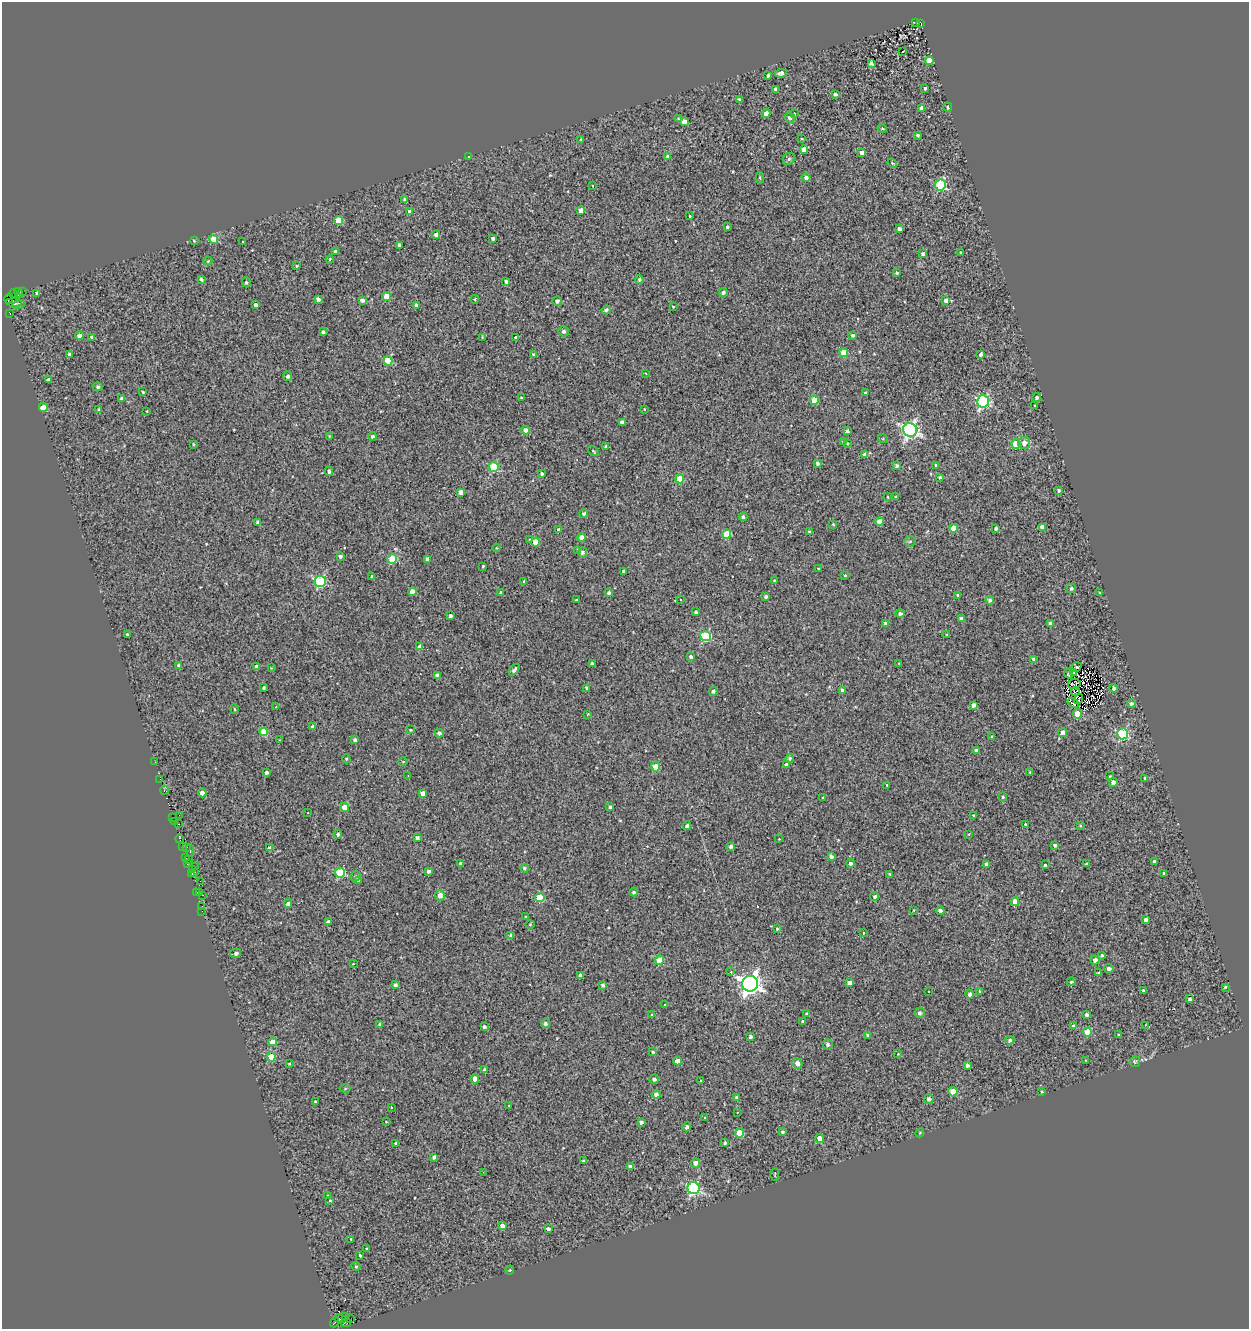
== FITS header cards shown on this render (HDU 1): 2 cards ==
NAXIS1  =                 1247
NAXIS2  =                 1327

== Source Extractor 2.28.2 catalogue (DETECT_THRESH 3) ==
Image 1247 x 1327 px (HDU 1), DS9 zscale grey, 1 PNG px = 1 image px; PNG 1251 x 1331 px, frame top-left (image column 1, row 1327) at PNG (2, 2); each listed source drawn as its Kron ellipse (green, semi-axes under 4 px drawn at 4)
Background 0.134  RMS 1.4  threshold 4.09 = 3 sigma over >= 5 px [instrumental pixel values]
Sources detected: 391; all 391 listed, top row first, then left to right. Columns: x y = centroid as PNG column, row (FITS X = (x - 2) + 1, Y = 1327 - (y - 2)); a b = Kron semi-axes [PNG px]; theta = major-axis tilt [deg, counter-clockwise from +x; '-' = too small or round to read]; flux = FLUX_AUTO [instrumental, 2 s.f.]
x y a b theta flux
915 23 4 3 - 300
921 23 4 3 - 920
902 52 3 2 - 78
929 61 4 4 - 860
871 63 4 4 - 280
781 73 6 4 6 330
768 75 3 3 - 190
925 88 3 3 - 1700
776 89 4 3 - 290
835 94 3 3 - 240
739 99 3 3 - 110
948 107 4 3 - 180
922 108 4 4 - 640
766 113 4 4 - 490
794 113 3 3 - 440
790 118 5 5 - 230
678 119 4 3 - 100
684 122 4 4 - 750
882 128 5 3 - 75
917 135 3 3 - 190
802 139 4 2 - 70
581 140 3 3 - 93
804 149 4 4 - 970
862 153 4 4 - 570
667 156 4 3 - 140
469 157 3 3 - 170
789 159 6 5 - 180
892 163 5 4 - 100
806 177 4 4 - 260
760 178 6 3 83 100
940 185 5 5 - 7200
593 186 3 3 - 170
404 199 3 3 - 140
581 210 4 4 - 860
410 212 4 4 - 710
690 216 3 3 - 230
339 220 4 4 - 2200
727 227 3 3 - 150
899 229 4 4 - 360
436 235 4 4 - 310
493 238 3 3 - 260
213 239 4 4 - 2000
194 241 3 3 - 90
243 242 3 3 - 200
399 245 4 3 - 240
335 252 4 4 - 330
960 252 3 2 - 79
923 254 4 3 - 240
330 259 4 4 - 100
208 261 4 4 - 92
296 266 4 2 - 68
897 273 3 3 - 140
201 279 4 3 - 190
639 279 4 4 - 180
506 281 4 3 - 250
246 282 5 4 - 110
22 291 3 2 - 86
723 292 4 4 - 200
19 293 5 3 - 330
37 293 4 3 - 230
14 294 4 3 - 1600
387 296 4 4 - 1700
9 299 5 2 - 140
318 299 4 4 - 310
475 299 4 3 - 69
362 300 4 4 - 250
946 300 4 4 - 370
557 301 5 4 - 260
14 303 8 3 -5 470
19 305 7 3 12 360
256 305 4 3 - 320
416 306 4 3 - 330
673 306 3 2 - 67
606 310 4 4 - 210
10 313 4 3 - 830
564 331 5 5 - 280
323 332 3 3 - 190
853 335 4 3 - 210
79 336 4 4 - 600
92 337 4 3 - 240
482 337 3 2 - 67
515 337 3 3 - 160
844 352 4 4 - 1800
69 354 4 3 - 230
534 354 4 4 - 170
981 354 4 3 - 230
388 361 4 4 - 2900
646 374 3 3 - 66
288 376 5 4 - 230
49 380 4 4 - 380
98 387 4 4 - 200
143 392 3 3 - 120
865 393 2 2 - 73
1037 397 4 4 - 220
121 398 4 4 - 140
521 398 3 2 - 93
814 400 4 4 - 1700
983 401 6 6 - 13000
1035 405 3 2 - 150
43 407 4 4 - 1100
644 409 3 2 - 48
99 410 4 3 - 100
147 411 2 2 - 73
622 422 4 4 - 460
525 430 4 4 - 480
910 430 7 6 - 24000
847 431 3 3 - 160
329 436 3 3 - 63
373 436 4 4 - 280
883 439 5 3 - 82
843 441 3 3 - 86
847 443 3 3 - 80
1024 443 6 6 - 570
193 444 3 3 - 89
1016 444 5 4 - 3400
606 447 4 4 - 190
593 451 5 3 - 94
865 455 4 3 - 440
817 463 3 3 - 200
897 466 4 4 - 220
936 466 4 3 - 170
494 467 5 5 - 5100
329 471 4 4 - 240
542 473 3 3 - 180
940 477 4 3 - 130
680 479 4 4 - 2600
1059 490 3 3 - 170
461 492 4 4 - 530
887 497 4 2 - 71
896 497 3 3 - 110
584 514 4 4 - 200
743 517 4 4 - 220
258 522 4 3 - 260
880 522 4 4 - 1300
833 524 4 3 - 90
1042 527 4 4 - 790
954 528 4 4 - 1600
996 528 3 3 - 260
558 529 3 3 - 190
810 532 4 4 - 190
727 534 4 4 - 2200
581 537 4 4 - 510
529 539 3 3 - 160
910 541 5 5 - 160
536 542 4 4 - 1700
496 548 4 3 - 77
578 550 4 3 - 110
582 552 5 4 - 250
340 556 3 3 - 220
392 559 5 4 - 3800
427 559 4 3 - 410
483 566 3 3 - 110
818 568 3 2 - 72
624 571 4 3 - 250
845 575 3 3 - 85
372 576 4 3 - 1200
524 581 3 3 - 190
775 581 4 3 - 180
320 582 5 5 - 7400
1071 588 4 4 - 210
412 592 4 4 - 1100
501 592 3 3 - 100
609 593 4 3 - 230
1100 593 3 3 - 100
958 595 3 3 - 160
766 597 3 3 - 180
680 599 3 3 - 190
576 600 3 2 - 180
990 600 4 4 - 250
696 612 3 3 - 180
900 613 5 4 - 210
450 616 3 3 - 240
961 618 3 3 - 240
886 624 4 4 - 540
1050 624 4 4 - 250
128 635 4 3 - 220
947 635 3 2 - 72
705 636 5 5 - 6300
420 647 4 4 - 720
691 657 4 4 - 230
1034 660 4 4 - 440
899 663 3 3 - 74
592 664 3 3 - 230
179 665 4 3 - 240
257 667 4 4 - 610
1076 667 6 3 33 210
271 668 4 3 - 61
514 670 6 3 48 250
1068 673 5 3 - 77
1073 673 3 2 - 52
437 675 4 3 - 290
1074 684 6 5 - 160
264 687 3 3 - 140
587 688 4 3 - 190
1114 688 4 4 - 230
842 690 4 3 - 240
713 691 4 4 - 220
1075 691 4 2 - 47
1078 699 5 2 - 130
1073 703 6 4 -29 130
1131 703 4 4 - 220
973 705 4 4 - 320
276 707 3 2 - 130
234 709 5 3 - 88
588 714 2 2 - 47
1077 714 5 4 - 2300
313 727 3 3 - 240
410 730 3 2 - 100
264 732 4 4 - 3300
1063 732 4 4 - 640
439 733 4 4 - 210
1122 734 5 5 - 8900
992 737 3 3 - 110
279 740 3 2 - 60
355 740 4 3 - 250
976 751 4 3 - 290
790 758 4 3 - 130
346 759 4 4 - 110
403 761 4 3 - 74
155 762 3 2 - 86
786 765 4 4 - 210
656 767 4 4 - 2000
266 772 3 3 - 210
1030 772 4 3 - 71
408 776 3 2 - 96
1110 776 3 3 - 79
1145 778 3 3 - 170
160 779 2 2 - 56
1114 782 4 4 - 600
887 785 3 2 - 64
164 790 4 3 - 180
202 793 4 4 - 750
423 793 4 4 - 610
1003 797 4 4 - 130
822 798 4 2 - 67
345 807 4 4 - 1400
610 807 3 3 - 190
308 813 3 3 - 100
179 815 2 2 - 300
974 816 3 3 - 210
173 817 4 2 - 260
174 822 3 2 - 270
178 824 2 2 - 67
1025 824 3 3 - 92
1080 825 3 3 - 370
687 826 4 4 - 250
338 834 4 4 - 230
969 834 2 2 - 52
417 837 3 3 - 220
180 839 4 3 - 270
779 839 3 2 - 110
1055 845 3 3 - 170
731 846 4 3 - 250
182 847 3 2 - 76
186 848 3 2 - 200
269 848 4 3 - 260
190 851 6 2 -83 790
831 856 4 3 - 240
186 858 3 2 - 130
189 860 2 2 - 92
1155 862 4 4 - 420
187 863 3 2 - 170
461 863 3 3 - 140
850 863 4 4 - 250
986 864 4 3 - 310
1086 864 3 3 - 560
1045 865 3 3 - 400
195 866 2 2 - 340
525 868 4 4 - 150
192 870 3 2 - 220
428 871 3 3 - 230
195 872 2 2 - 320
340 872 5 5 - 5700
1164 873 3 3 - 99
192 874 3 3 - 430
890 874 3 3 - 100
355 876 5 4 - 130
200 881 2 2 - 52
358 881 4 3 - 220
197 892 3 2 - 360
200 892 3 3 - 210
634 892 4 4 - 210
202 895 3 2 - 240
440 895 5 4 - 640
874 896 4 4 - 240
540 898 5 4 - 3500
1015 901 4 4 - 940
288 903 4 4 - 220
202 907 4 2 - 310
914 910 3 3 - 240
202 911 2 2 - 210
940 911 4 3 - 260
525 917 3 3 - 80
1146 920 4 4 - 330
328 922 4 4 - 350
530 924 4 3 - 67
777 929 4 3 - 120
863 933 3 2 - 110
511 935 4 4 - 250
236 953 5 4 - 290
1102 955 4 4 - 120
659 960 5 4 - 2200
1095 960 4 4 - 370
353 964 3 3 - 370
1109 968 5 4 - 270
731 972 4 3 - 120
1099 973 3 3 - 170
580 975 4 3 - 270
1071 982 5 4 - 150
850 983 4 4 - 480
750 984 8 8 - 53000
395 985 4 3 - 230
603 985 4 4 - 200
1225 987 3 2 - 83
1143 990 3 3 - 190
929 991 3 2 - 130
980 991 4 4 - 86
970 994 4 4 - 270
1190 999 4 3 - 220
665 1005 3 3 - 250
919 1013 5 5 - 280
807 1014 4 4 - 260
651 1015 3 3 - 110
1087 1015 4 3 - 230
803 1021 3 3 - 150
545 1023 5 4 - 250
379 1024 3 3 - 110
1145 1025 3 2 - 90
1073 1026 3 3 - 320
484 1027 4 4 - 210
1088 1032 4 4 - 2300
868 1035 3 3 - 240
1118 1035 3 3 - 120
750 1037 4 3 - 190
1010 1040 4 4 - 210
273 1042 4 4 - 1200
828 1044 5 5 - 220
653 1052 4 3 - 130
898 1054 3 3 - 54
271 1057 4 4 - 2200
1086 1060 4 2 - 60
678 1061 4 4 - 970
1135 1062 5 5 - 130
289 1063 4 2 - 72
797 1063 5 5 - 490
967 1065 4 4 - 240
484 1069 4 3 - 150
475 1079 4 4 - 1000
654 1079 5 4 - 220
701 1081 3 3 - 970
345 1089 5 3 - 77
1041 1091 3 3 - 100
953 1092 4 4 - 2200
656 1094 4 4 - 300
737 1097 4 4 - 260
929 1099 5 5 - 290
315 1102 3 2 - 77
509 1106 2 2 - 80
391 1107 3 3 - 120
738 1112 3 2 - 140
704 1117 4 3 - 100
386 1121 3 2 - 54
641 1122 4 3 - 240
687 1127 4 4 - 330
782 1132 4 3 - 150
739 1133 4 4 - 2500
920 1133 4 4 - 98
820 1138 4 4 - 930
725 1143 3 3 - 180
396 1144 3 3 - 130
434 1157 4 4 - 260
583 1161 4 2 - 82
695 1163 4 4 - 460
631 1167 4 4 - 450
483 1172 2 2 - 300
775 1175 6 2 85 68
694 1188 6 6 - 12000
328 1195 3 2 - 100
330 1200 4 3 - 79
502 1226 4 4 - 680
548 1229 4 4 - 280
351 1239 3 2 - 430
366 1249 3 2 - 82
360 1255 3 3 - 900
356 1266 4 4 - 100
510 1270 4 4 - 95
345 1317 3 3 - 580
340 1319 7 4 -12 320
350 1319 4 3 - 51
334 1322 5 3 - 660
346 1323 5 3 - 300